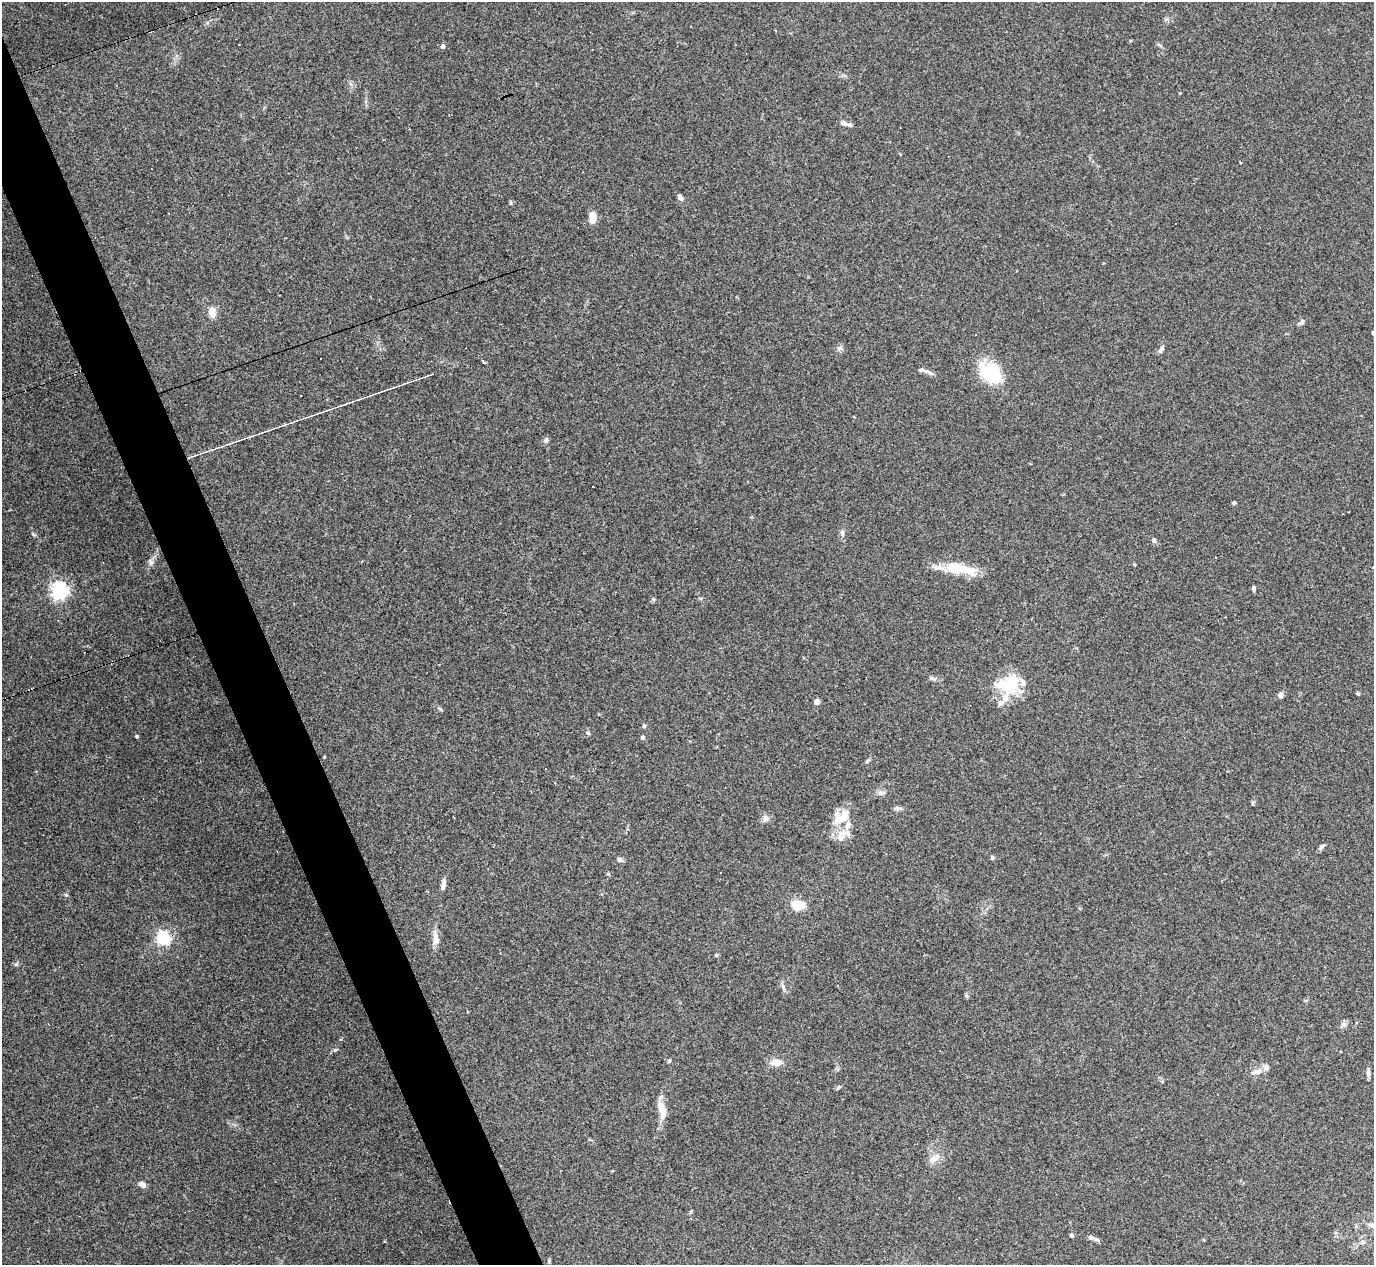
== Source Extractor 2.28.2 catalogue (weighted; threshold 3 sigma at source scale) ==
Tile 11 of 4 x 4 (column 3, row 3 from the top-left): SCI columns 2745-4116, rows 1538-2800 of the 5488 x 5473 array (HDU 1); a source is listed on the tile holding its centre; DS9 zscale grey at full resolution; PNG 1376 x 1267 px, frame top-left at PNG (2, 2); no overlay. Shown black and unused: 4% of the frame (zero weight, under 3 of 4 exposures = <1% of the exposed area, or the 3 px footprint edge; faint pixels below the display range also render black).
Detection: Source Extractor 2.28.2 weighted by HDU 2 'WHT'; one run over the whole footprint, this tile lists its part. Background 0.16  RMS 0.0052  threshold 0.0233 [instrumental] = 3 sigma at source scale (4.5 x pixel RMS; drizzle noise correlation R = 1.50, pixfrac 1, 0.05/0.05 arcsec/px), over >= 5 px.
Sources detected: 84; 1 inside a brighter object's white glare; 6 cosmic-ray / hot-pixel residue — not listed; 6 inside a brighter listed object's ellipse — not listed separately; the other 71 listed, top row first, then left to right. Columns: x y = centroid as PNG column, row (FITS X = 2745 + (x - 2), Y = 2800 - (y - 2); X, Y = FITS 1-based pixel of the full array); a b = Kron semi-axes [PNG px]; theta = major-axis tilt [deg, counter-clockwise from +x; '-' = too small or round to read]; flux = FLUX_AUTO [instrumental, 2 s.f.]
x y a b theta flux
1159 45 6 4 -20 0.73
443 46 5 5 - 1.7
844 75 6 4 -18 0.83
843 123 7 6 - 1.7
1240 164 3 3 - 2.7
680 197 8 5 -59 1.8
511 203 5 5 - 0.71
592 217 12 6 89 6.9
212 312 14 9 -80 4.4
1301 322 10 5 46 1.2
1373 333 6 4 -87 0.68
1161 349 10 5 53 1.4
483 363 3 3 - 24
929 372 15 4 -25 1.7
990 372 22 17 -42 35
350 402 14 2 17 1.4
285 425 9 3 21 0.85
546 440 7 6 - 1.3
230 443 16 2 18 1.5
593 487 2 2 - 0.33
1234 503 5 4 - 0.67
842 533 10 6 -87 1.8
34 535 7 4 -20 0.71
1154 540 7 5 -57 1.3
151 562 9 7 -62 1.7
964 569 46 13 -11 14
1253 588 6 5 - 0.96
59 591 6 6 - 190
653 599 5 5 - 0.85
932 678 11 5 -12 1.4
1009 683 26 16 19 24
1358 693 4 4 - 0.74
1280 695 7 5 66 2
817 702 4 4 - 6.8
1001 702 8 6 14 2
440 709 8 4 -36 0.81
644 726 5 4 - 0.97
588 733 6 5 - 0.83
137 736 4 3 - 0.71
642 737 5 5 - 0.85
324 757 4 3 - 0.44
867 761 6 4 47 0.72
882 793 12 6 4 1.8
841 817 28 16 37 11
765 818 9 7 -76 2.1
841 838 21 9 61 5.3
1321 847 8 5 52 1.5
992 857 6 5 - 0.7
620 859 7 6 - 1.2
608 874 5 5 - 0.61
443 884 17 5 84 2.4
798 905 11 7 -9 14
163 938 6 6 - 100
435 938 23 8 -83 4.4
716 955 5 5 - 0.56
16 964 6 5 - 0.9
783 987 7 4 -72 1.1
1344 1025 8 7 - 1.7
335 1050 6 4 18 0.7
669 1061 5 4 - 0.76
776 1062 15 8 -2 4.5
1258 1071 11 8 33 3
1368 1073 10 5 -89 1.7
838 1087 7 5 24 0.83
662 1110 24 9 -77 6.8
935 1158 17 8 29 4.2
142 1184 9 6 -32 2.2
1071 1235 4 4 - 1.3
1091 1237 7 5 -16 1.4
1363 1242 8 7 - 1.7
549 1261 5 4 - 0.62
Isophote crosses this tile's border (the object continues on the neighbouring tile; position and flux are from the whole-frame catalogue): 1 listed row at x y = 1373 333
Unlisted compact peaks at least as high as the median listed source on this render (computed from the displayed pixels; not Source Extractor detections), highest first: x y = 66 895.